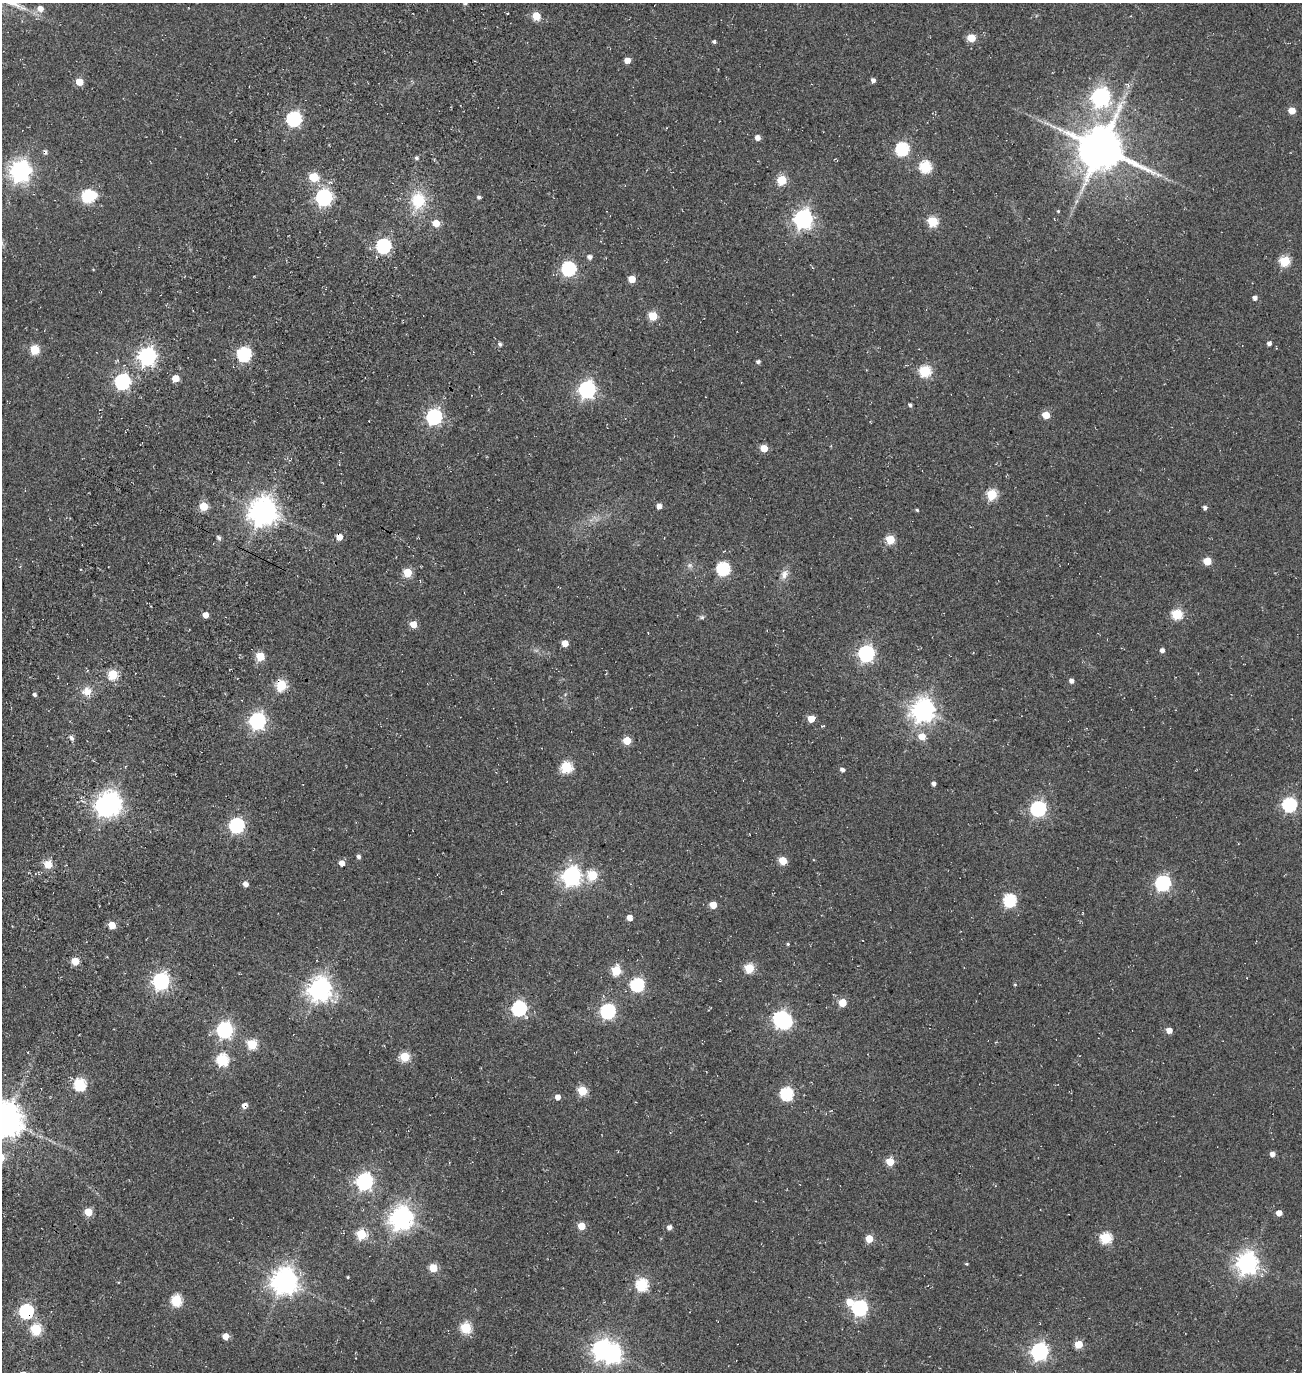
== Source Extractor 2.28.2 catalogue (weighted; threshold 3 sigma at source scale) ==
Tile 7 of 4 x 4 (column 3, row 2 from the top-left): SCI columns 3082-4381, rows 2987-4356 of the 5922 x 5903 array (HDU 1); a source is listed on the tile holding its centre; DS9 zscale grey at full resolution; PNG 1304 x 1374 px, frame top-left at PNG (2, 3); no overlay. Shown black and unused: <1% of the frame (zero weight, under 3 of 5 exposures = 11% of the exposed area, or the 3 px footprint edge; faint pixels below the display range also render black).
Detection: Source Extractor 2.28.2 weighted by HDU 2 'WHT'; one run over the whole footprint, this tile lists its part. Background 0.0558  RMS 0.026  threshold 0.117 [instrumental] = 3 sigma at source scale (4.5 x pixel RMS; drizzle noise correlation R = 1.50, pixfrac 1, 0.05/0.05 arcsec/px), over >= 5 px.
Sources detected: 154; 3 inside a brighter object's white glare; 2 cosmic-ray / hot-pixel residue — not listed; the other 149 listed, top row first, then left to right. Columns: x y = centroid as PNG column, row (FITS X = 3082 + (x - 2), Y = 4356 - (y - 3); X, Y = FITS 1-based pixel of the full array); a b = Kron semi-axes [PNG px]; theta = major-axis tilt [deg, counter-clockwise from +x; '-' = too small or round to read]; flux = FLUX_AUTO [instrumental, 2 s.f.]
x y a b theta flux
465 4 4 4 - 3.4
40 9 6 5 - 18
536 16 5 5 - 62
971 38 5 5 - 63
714 42 4 4 - 4.8
627 60 5 4 - 22
873 80 5 5 - 7.7
79 82 5 5 - 43
1101 97 7 7 - 1000
1292 110 5 5 - 30
294 119 6 6 - 480
758 138 5 5 - 12
1101 148 13 12 - 11000
902 149 6 6 - 330
46 152 7 5 -78 5.7
417 158 5 4 - 4.3
925 167 6 6 - 210
20 171 8 7 - 1500
314 177 5 5 - 100
782 180 5 5 - 110
88 196 8 6 10 280
324 197 7 6 - 750
479 197 5 4 - 5.7
418 200 18 16 82 82
1058 211 4 4 - 2.5
803 219 7 7 - 1100
933 221 6 5 - 140
436 223 6 6 - 35
383 246 6 6 - 460
590 257 5 5 - 8.7
1285 261 5 5 - 150
568 269 6 6 - 440
632 279 5 5 - 40
1255 298 5 4 - 9.4
653 316 5 5 - 89
1269 343 4 4 - 7.9
500 344 5 4 - 6
34 350 5 5 - 110
244 354 6 6 - 410
147 356 7 7 - 970
758 361 5 4 - 4.7
925 371 6 6 - 200
175 378 5 5 - 31
122 381 7 6 - 550
587 389 7 7 - 870
910 405 4 3 - 4.9
1046 415 5 5 - 45
434 417 7 6 - 590
764 448 5 5 - 45
992 494 5 5 - 150
203 506 5 5 - 82
659 506 5 4 - 13
1205 507 6 5 - 5.1
917 510 4 3 - 2.8
263 511 8 8 - 3300
219 538 5 5 - 6.5
890 540 5 5 - 98
1207 561 5 5 - 48
690 565 8 6 -20 7
723 569 6 6 - 320
407 572 5 5 - 84
784 575 13 9 71 17
1177 614 6 5 - 150
206 615 5 5 - 17
702 617 7 6 - 4.7
413 624 5 5 - 42
565 643 5 4 - 28
1162 650 4 4 - 10
866 653 7 6 - 710
260 656 5 5 - 75
113 674 5 5 - 140
1071 681 4 4 - 9.9
281 685 6 5 - 160
87 691 12 11 - 25
34 694 4 4 - 5.7
923 710 8 7 - 2100
811 719 5 5 - 40
257 721 7 6 - 780
922 736 6 5 - 37
71 738 7 5 -59 6.7
627 741 5 5 - 62
566 767 6 5 - 220
843 770 5 5 - 7
934 784 4 4 - 8.2
111 803 9 7 -78 1200
1289 805 6 6 - 420
1038 809 6 6 - 600
236 825 6 6 - 500
359 857 4 4 - 7.2
783 861 5 5 - 64
342 863 5 5 - 18
48 864 10 9 - 23
592 875 6 5 - 120
571 876 7 7 - 1200
1163 883 6 6 - 550
245 884 5 4 - 15
1010 900 6 6 - 290
713 905 5 5 - 36
630 917 5 4 - 19
112 925 5 5 - 48
788 944 4 4 - 2.8
75 961 5 5 - 54
749 968 5 5 - 120
616 971 6 5 - 120
161 981 7 6 - 820
637 985 6 6 - 350
1015 985 4 3 - 2
319 989 8 8 - 2100
842 1002 5 5 - 47
519 1008 6 6 - 490
607 1011 6 6 - 520
781 1019 7 6 - 510
224 1030 7 6 - 680
1169 1030 5 4 - 20
252 1044 5 5 - 140
405 1057 5 5 - 120
223 1060 6 6 - 240
80 1084 6 6 - 250
582 1091 5 5 - 110
786 1094 6 6 - 320
558 1097 5 5 - 15
5 1120 10 9 - 5800
1272 1154 4 4 - 14
890 1161 5 5 - 60
364 1181 7 7 - 800
88 1212 5 5 - 55
1279 1213 5 5 - 19
401 1218 8 7 - 2100
582 1226 5 5 - 53
669 1227 5 5 - 8.5
361 1234 5 5 - 140
1106 1238 6 6 - 180
869 1239 5 5 - 56
1247 1263 8 7 - 1700
966 1264 4 3 - 2.7
433 1268 5 5 - 72
348 1277 3 2 - 2.2
284 1281 8 8 - 2800
642 1285 6 6 - 250
176 1300 6 5 - 200
850 1302 6 6 - 40
860 1308 7 6 - 570
26 1311 6 6 - 420
466 1328 6 5 - 170
36 1329 6 5 - 170
225 1336 5 5 - 27
1079 1344 5 5 - 59
601 1349 8 7 - 1100
1039 1351 7 7 - 850
Overlapping masked pixels (flux is a lower limit): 2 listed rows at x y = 281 685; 26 1311
Isophote crosses this tile's border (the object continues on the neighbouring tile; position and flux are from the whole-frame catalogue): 1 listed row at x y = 5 1120